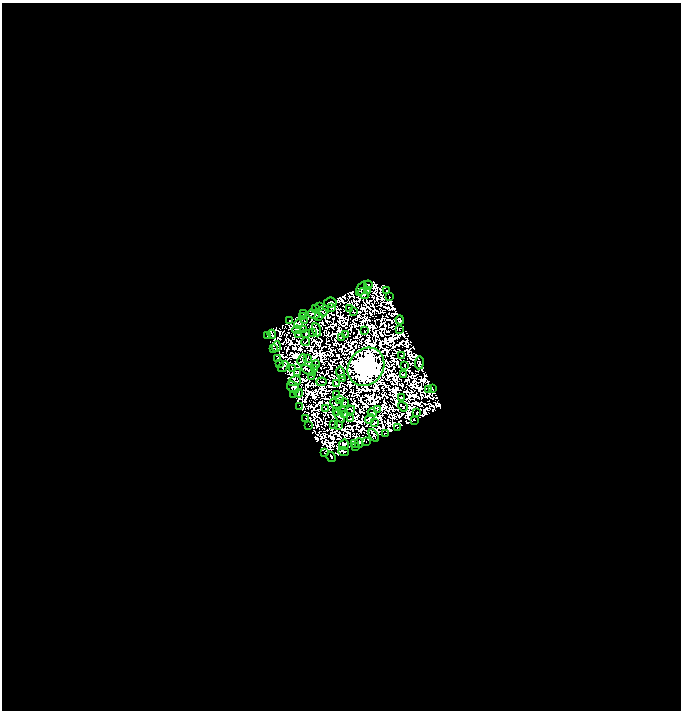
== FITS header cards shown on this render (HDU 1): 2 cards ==
NAXIS1  =                  679
NAXIS2  =                  708

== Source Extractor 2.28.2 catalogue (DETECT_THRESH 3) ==
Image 679 x 708 px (HDU 1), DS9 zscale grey, 1 PNG px = 1 image px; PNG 683 x 712 px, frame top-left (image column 1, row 708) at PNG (2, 3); each listed source drawn as its Kron ellipse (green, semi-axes under 4 px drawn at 4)
Background 1.86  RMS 1.8e-04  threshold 5.34e-04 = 3 sigma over >= 5 px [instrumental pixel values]
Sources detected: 223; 126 with non-positive FLUX_AUTO (blend fragments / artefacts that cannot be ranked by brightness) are neither listed nor drawn; the other 97 listed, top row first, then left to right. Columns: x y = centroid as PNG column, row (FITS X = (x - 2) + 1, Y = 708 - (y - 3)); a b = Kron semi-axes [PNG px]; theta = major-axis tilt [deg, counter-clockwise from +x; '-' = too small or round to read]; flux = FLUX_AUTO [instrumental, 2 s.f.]
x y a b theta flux
368 285 4 2 - 22
361 289 8 2 62 0.027
367 290 4 2 - 20
387 291 3 2 - 3.4
363 294 6 2 -50 21
390 297 2 2 - 17
330 303 6 5 - 100
319 306 3 3 - 5
315 308 4 2 - 16
332 308 4 2 - 0.043
350 308 3 2 - 28
353 311 3 2 - 13
322 312 5 2 - 15
304 313 3 2 - 5.6
314 314 6 2 -14 42
319 316 4 2 - 10
302 317 3 2 - 33
400 320 4 4 - 110
289 321 3 2 - 32
305 321 3 2 - 4.4
298 324 5 3 - 23
399 329 4 2 - 14
297 330 4 3 - 36
303 330 3 2 - 0.99
316 330 7 2 -70 25
364 331 2 2 - 11
313 332 2 2 - 17
272 334 5 2 - 20
298 334 2 2 - 7.8
306 334 4 2 - 17
346 334 3 2 - 4.3
268 336 4 2 - 42
342 337 3 2 - 22
306 342 4 2 - 1.7
276 347 5 3 - 36
273 348 4 3 - 53
401 356 2 2 - 12
277 358 3 2 - 16
307 359 2 2 - 8.5
302 360 6 3 64 5.3
279 363 3 2 - 2.7
419 363 6 3 82 36
316 364 4 2 - 3.8
404 365 2 2 - 16
283 366 6 2 53 24
366 367 20 17 53 130000
315 368 4 2 - 11
293 369 3 2 - 19
309 371 8 2 -31 4.6
297 372 3 2 - 25
341 373 6 2 -79 14
404 374 3 2 - 20
311 377 3 2 - 6.5
343 379 3 2 - 15
295 381 6 4 14 27
322 382 5 2 - 1
336 383 3 2 - 18
293 387 7 5 -43 0.34
433 388 3 2 - 3.9
429 389 2 2 - 9.8
299 393 4 2 - 24
294 394 3 2 - 0.51
337 395 2 2 - 6.4
402 397 3 2 - 39
339 399 3 2 - 0.82
345 403 3 2 - 17
336 404 7 4 -34 32
299 407 2 2 - 2
403 407 5 2 - 0.96
325 409 3 2 - 13
341 410 2 2 - 5.2
351 410 4 2 - 17
377 410 3 2 - 5.6
337 411 3 2 - 17
372 413 4 2 - 4.9
417 413 3 2 - 14
344 414 3 2 - 24
339 416 7 3 -58 27
305 418 2 2 - 6.7
350 418 3 2 - 11
370 419 5 4 - 4.5
414 420 3 2 - 5.9
375 423 3 3 - 16
334 424 3 2 - 4.2
309 426 2 2 - 11
338 426 3 3 - 4.8
398 427 3 2 - 21
385 434 2 2 - 12
374 435 7 3 -60 21
366 442 3 2 - 3.4
359 443 5 3 - 38
355 444 2 2 - 38
344 445 5 4 - 11
356 447 3 2 - 8.6
344 452 5 3 - 21
325 453 3 2 - 18
331 457 5 3 - 110
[126 non-positive-flux detections neither listed nor drawn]